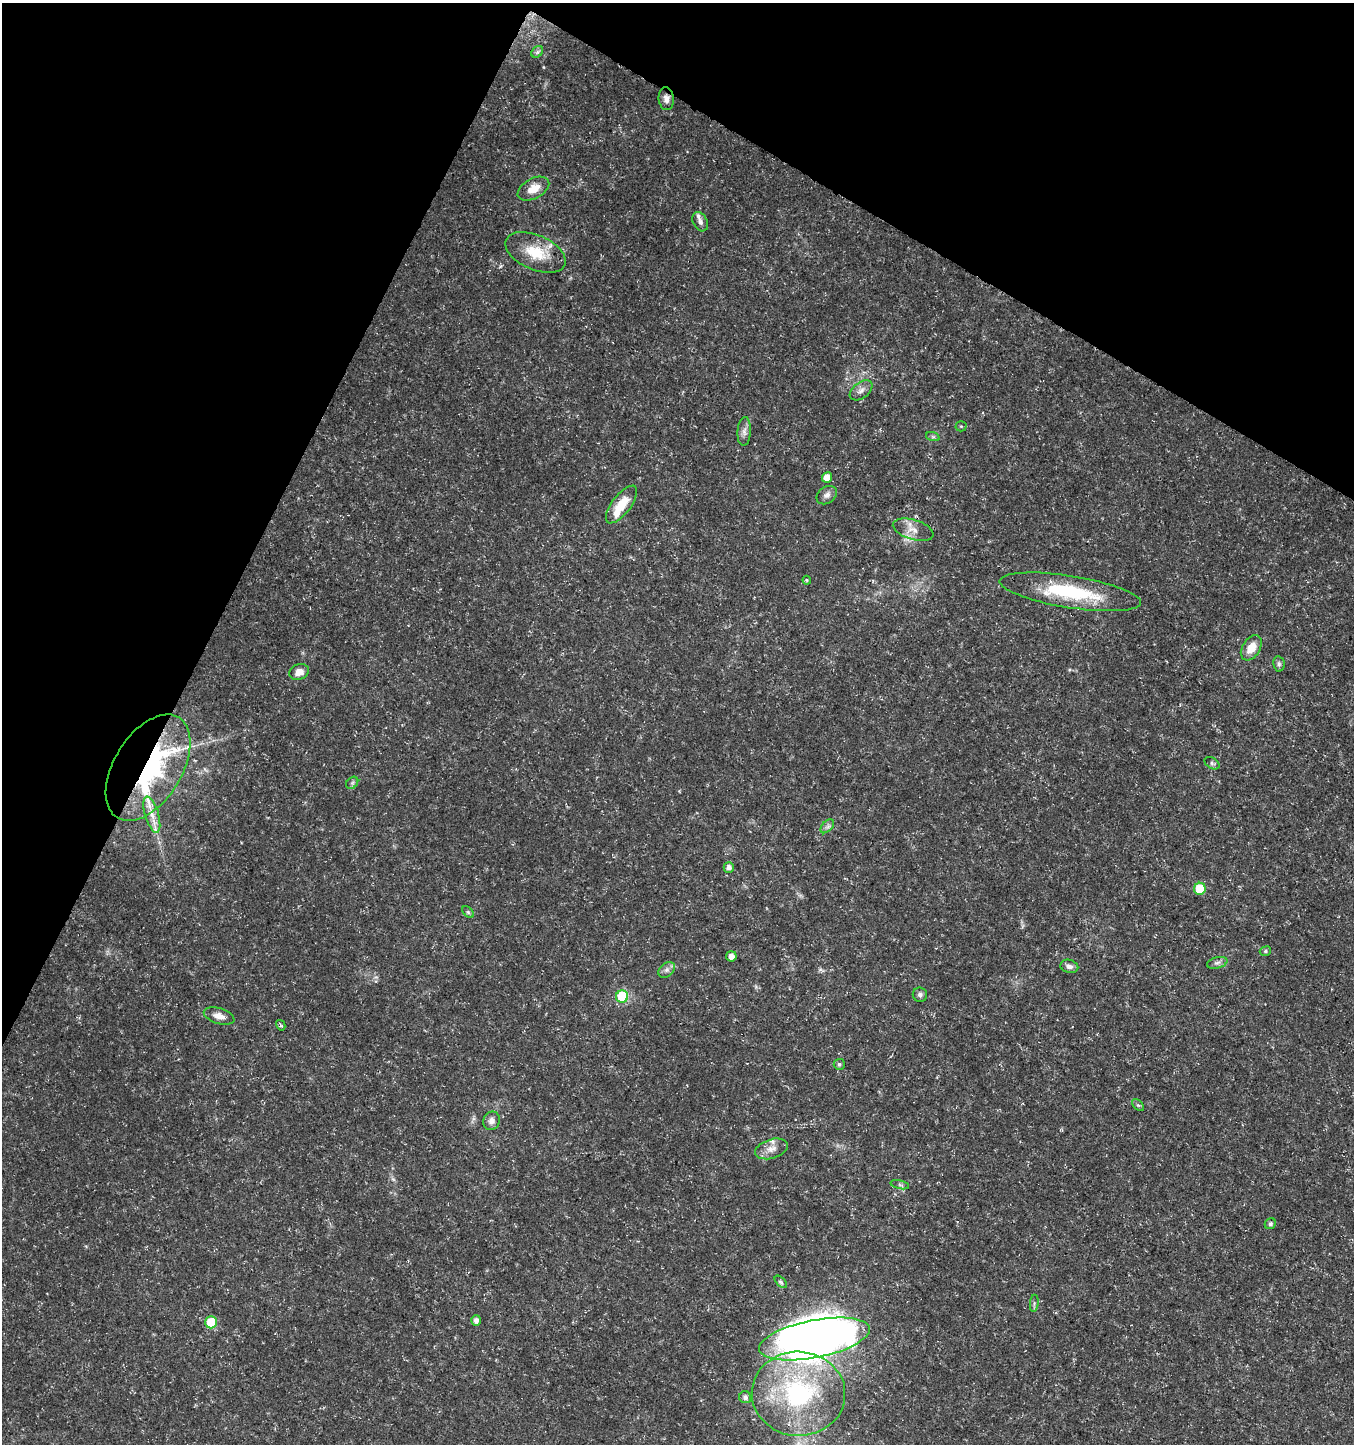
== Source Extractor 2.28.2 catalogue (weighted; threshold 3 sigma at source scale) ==
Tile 2 of 4 x 4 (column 2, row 1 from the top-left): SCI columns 1551-2902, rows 4338-5779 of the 5872 x 5780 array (HDU 1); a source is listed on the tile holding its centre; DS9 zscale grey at full resolution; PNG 1356 x 1446 px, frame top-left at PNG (2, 3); each listed source drawn as its Kron ellipse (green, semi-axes under 4 px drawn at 4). Shown black and unused: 25% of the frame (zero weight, under 3 of 5 exposures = <1% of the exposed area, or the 3 px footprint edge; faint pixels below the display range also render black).
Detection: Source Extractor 2.28.2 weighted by HDU 2 'WHT'; one run over the whole footprint, this tile lists its part. Background 0.0108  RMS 0.0022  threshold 0.0101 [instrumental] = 3 sigma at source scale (4.5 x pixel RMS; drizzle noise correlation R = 1.50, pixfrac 1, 0.0396/0.0396 arcsec/px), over >= 5 px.
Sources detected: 57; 3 inside a brighter object's white glare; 1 cosmic-ray / hot-pixel residue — neither listed nor drawn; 5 inside a brighter listed object's ellipse — not listed separately; the other 48 listed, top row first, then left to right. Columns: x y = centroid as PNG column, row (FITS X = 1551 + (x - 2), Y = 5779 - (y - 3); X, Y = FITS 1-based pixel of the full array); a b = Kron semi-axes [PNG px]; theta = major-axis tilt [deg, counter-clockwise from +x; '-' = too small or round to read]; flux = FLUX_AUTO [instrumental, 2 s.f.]
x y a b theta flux
537 52 7 5 46 0.54
666 99 11 7 -83 1.1
533 189 17 10 28 3.1
700 222 10 7 -62 0.93
536 252 32 17 -23 7.2
861 390 13 8 37 1.2
961 426 5 5 - 0.28
744 431 14 6 86 1.2
933 437 7 4 -19 0.43
827 477 5 5 - 2.4
827 495 11 8 35 1
621 505 22 9 52 5
913 530 21 10 -17 2.3
807 580 4 4 - 0.25
1070 592 71 16 -9 17
1251 648 14 9 58 3.4
1279 664 7 6 - 0.51
299 672 10 7 23 1.9
1212 763 8 5 -32 0.52
148 768 59 34 58 52
352 783 7 5 46 0.41
152 815 19 6 -73 2.2
827 826 8 5 45 0.63
729 867 5 5 - 1
1200 889 6 6 - 7.7
468 912 7 4 -45 0.41
1265 951 6 4 23 0.4
731 956 5 5 - 1.5
1217 963 10 5 14 0.71
1069 966 9 6 -16 0.93
667 970 9 6 41 0.85
920 995 7 7 - 0.65
622 997 6 6 - 15
219 1016 16 7 -17 1.7
281 1025 5 4 - 0.3
839 1064 5 5 - 0.47
1138 1105 7 4 -43 0.38
491 1121 9 8 - 1.3
772 1149 17 9 18 2
900 1185 9 3 -13 0.45
1270 1224 6 5 - 0.46
781 1282 7 4 -44 0.43
1034 1303 9 3 85 0.39
476 1320 5 5 - 1
211 1322 6 5 - 8.9
814 1339 56 18 11 130
798 1394 47 42 -2 33
745 1397 6 6 - 0.8
Overlapping masked pixels (flux is a lower limit): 2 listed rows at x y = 666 99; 148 768